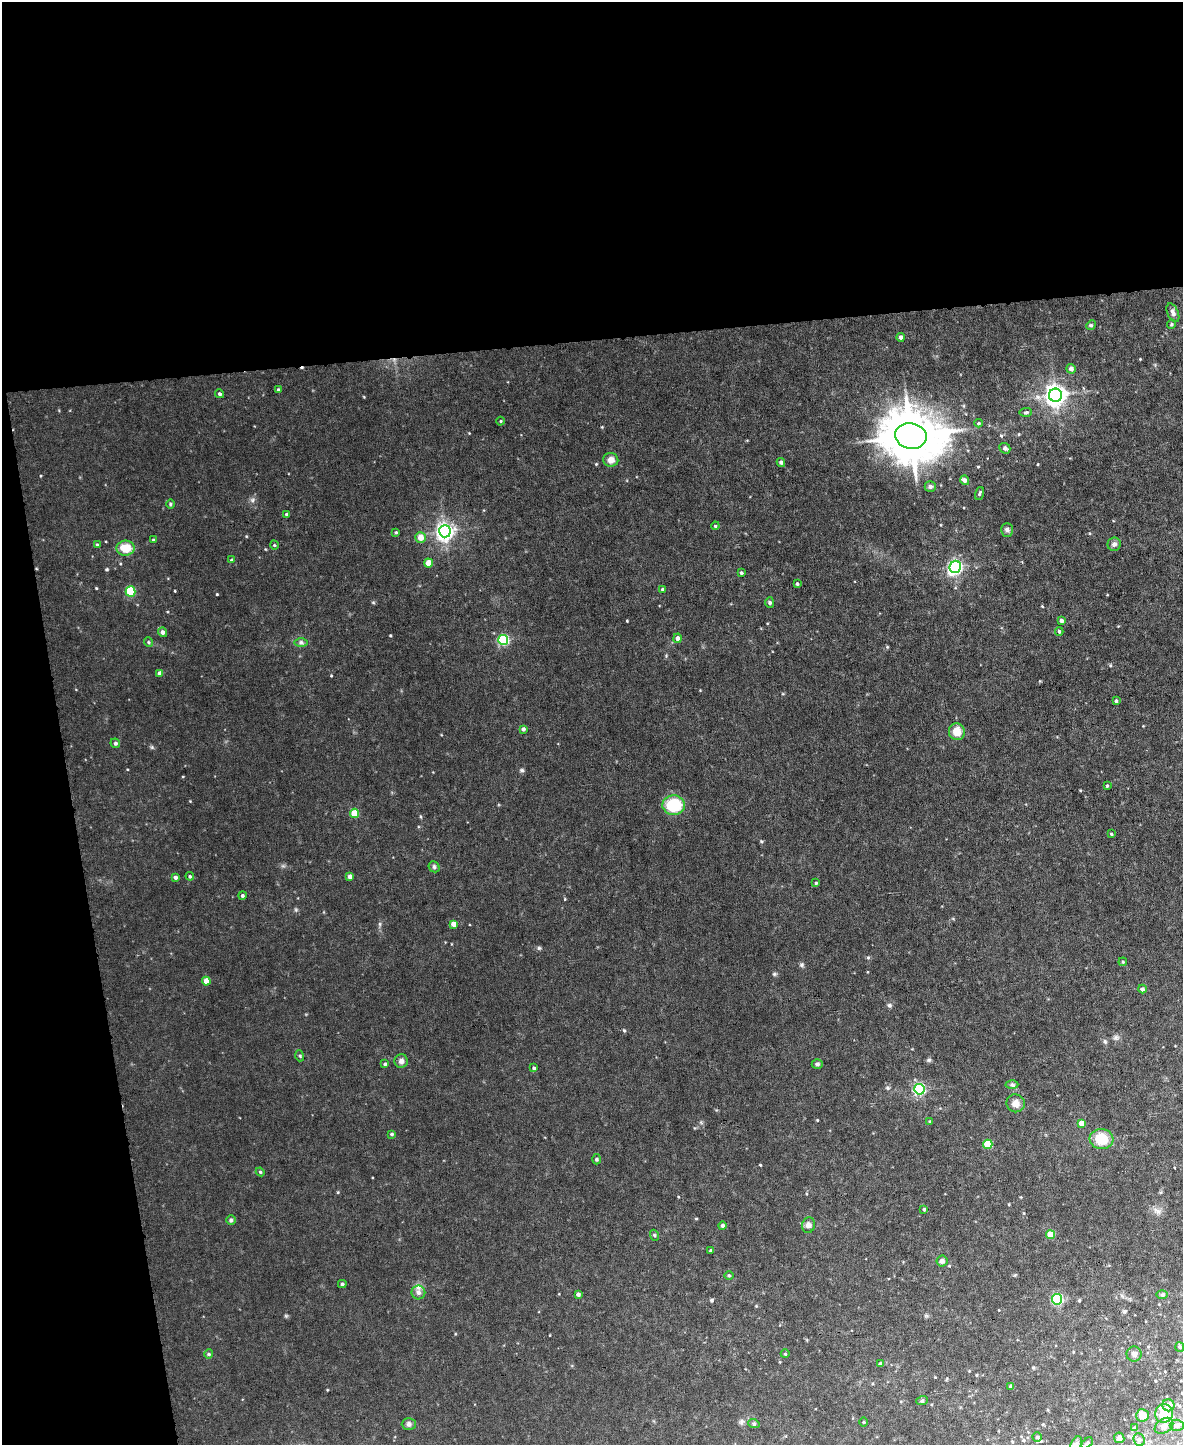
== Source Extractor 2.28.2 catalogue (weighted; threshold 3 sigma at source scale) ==
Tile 1 of 4 x 3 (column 1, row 1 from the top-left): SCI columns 1-1181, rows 3128-4570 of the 4725 x 4697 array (HDU 1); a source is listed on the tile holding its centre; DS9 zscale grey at full resolution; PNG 1185 x 1447 px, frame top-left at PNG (2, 2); each listed source drawn as its Kron ellipse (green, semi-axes under 4 px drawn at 4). Shown black and unused: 29% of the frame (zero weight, under 5 of 9 exposures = <1% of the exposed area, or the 3 px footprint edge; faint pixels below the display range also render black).
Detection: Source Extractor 2.28.2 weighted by HDU 2 'WHT'; one run over the whole footprint, this tile lists its part. Background 0.0409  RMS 0.0061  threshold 0.0248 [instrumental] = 3 sigma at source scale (4.09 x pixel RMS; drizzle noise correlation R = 1.36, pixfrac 0.8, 0.05/0.05 arcsec/px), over >= 5 px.
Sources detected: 116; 2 inside a brighter listed object's ellipse — not listed separately; the other 114 listed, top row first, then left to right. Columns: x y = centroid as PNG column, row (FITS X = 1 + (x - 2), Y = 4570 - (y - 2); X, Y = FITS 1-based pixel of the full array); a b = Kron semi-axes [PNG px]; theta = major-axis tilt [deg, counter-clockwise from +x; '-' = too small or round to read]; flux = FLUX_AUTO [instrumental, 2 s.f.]
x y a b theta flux
1173 313 10 5 -66 1.8
1171 324 5 4 - 0.68
1091 325 5 4 - 0.62
901 337 4 4 - 1.4
1071 369 5 4 - 1.8
278 390 4 3 - 0.73
220 394 4 4 - 0.9
1055 395 6 6 - 270
1026 412 6 3 2 0.73
501 421 4 3 - 0.38
979 423 4 4 - 0.6
911 436 16 12 -10 2100
1005 448 6 5 - 1.5
611 460 7 7 - 2.5
781 462 4 4 - 1
965 480 5 4 - 1.7
930 486 5 5 - 1.2
979 494 6 3 71 0.61
170 504 4 3 - 0.48
286 514 4 3 - 0.66
715 526 4 3 - 0.5
1007 530 7 5 -90 1
445 531 6 6 - 170
396 532 4 3 - 0.46
421 537 5 5 - 4.3
153 540 3 3 - 0.43
1114 544 7 6 - 1.3
97 545 4 3 - 0.58
274 545 4 3 - 0.44
125 548 9 7 1 8.3
232 560 4 3 - 0.55
428 563 4 4 - 6.3
955 567 6 5 - 93
741 573 4 3 - 0.58
797 584 3 3 - 0.57
662 589 4 3 - 0.53
131 591 5 5 - 21
770 603 5 4 - 0.75
1061 621 4 3 - 1.4
1059 631 4 4 - 0.65
163 632 5 4 - 1.6
678 638 5 4 - 2.1
503 640 5 5 - 44
148 642 5 3 - 0.45
301 642 7 4 0 0.95
160 673 4 4 - 2.2
1116 701 4 4 - 0.74
523 729 4 4 - 1.1
957 732 8 8 - 5.2
115 743 5 4 - 0.99
1107 786 4 2 - 0.44
674 805 11 10 - 19
355 813 4 4 - 12
1111 834 3 2 - 0.47
434 867 6 5 - 0.83
190 876 4 4 - 0.61
175 877 4 3 - 1.2
350 877 4 4 - 2.1
816 883 4 3 - 0.42
242 895 4 3 - 0.65
454 924 4 4 - 3.7
1123 962 4 3 - 0.47
206 981 4 4 - 5.4
1142 989 4 4 - 1.2
300 1056 5 3 - 0.52
401 1061 7 6 - 1.8
385 1064 4 4 - 0.7
817 1064 5 4 - 0.86
534 1068 3 3 - 0.67
1012 1084 6 4 0 0.79
919 1089 5 5 - 59
1016 1103 9 9 - 2.7
930 1122 4 3 - 0.53
1081 1123 4 4 - 3.6
392 1134 4 3 - 0.66
1102 1139 12 10 -6 12
988 1144 4 4 - 13
596 1159 5 3 - 0.59
260 1172 4 4 - 0.55
924 1209 4 3 - 0.69
231 1220 5 4 - 0.72
808 1225 8 6 73 1.7
722 1226 4 4 - 0.98
654 1235 5 3 - 0.49
1050 1235 4 4 - 7.8
711 1251 3 3 - 0.62
942 1261 5 5 - 1.5
729 1275 4 3 - 0.51
342 1284 4 4 - 0.79
418 1292 7 7 - 2.2
578 1294 3 3 - 1.2
1162 1295 6 4 -1 0.75
1057 1299 5 5 - 53
1180 1347 5 4 - 0.8
209 1354 4 4 - 0.69
785 1354 4 3 - 0.45
1134 1354 7 7 - 1.9
880 1364 4 3 - 1.1
1011 1387 4 4 - 0.79
922 1401 6 3 19 0.62
1168 1405 6 6 - 3.8
1164 1413 9 8 - 7.9
1142 1415 6 6 - 5
864 1422 4 3 - 0.43
409 1424 7 6 - 1.2
754 1424 6 3 -18 0.62
1177 1425 7 5 -1 1.4
1164 1426 10 7 33 2.7
1134 1428 4 3 - 0.58
1037 1437 4 4 - 0.86
1119 1438 5 5 - 1.8
1139 1440 6 5 - 1.2
1087 1443 6 4 44 0.78
1076 1444 8 5 66 1.2
Isophote crosses this tile's border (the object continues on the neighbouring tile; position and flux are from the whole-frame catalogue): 1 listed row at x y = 1076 1444
Unlisted compact peaks at least as high as the median listed source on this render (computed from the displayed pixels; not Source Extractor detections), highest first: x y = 522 770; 217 594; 539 948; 889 1005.